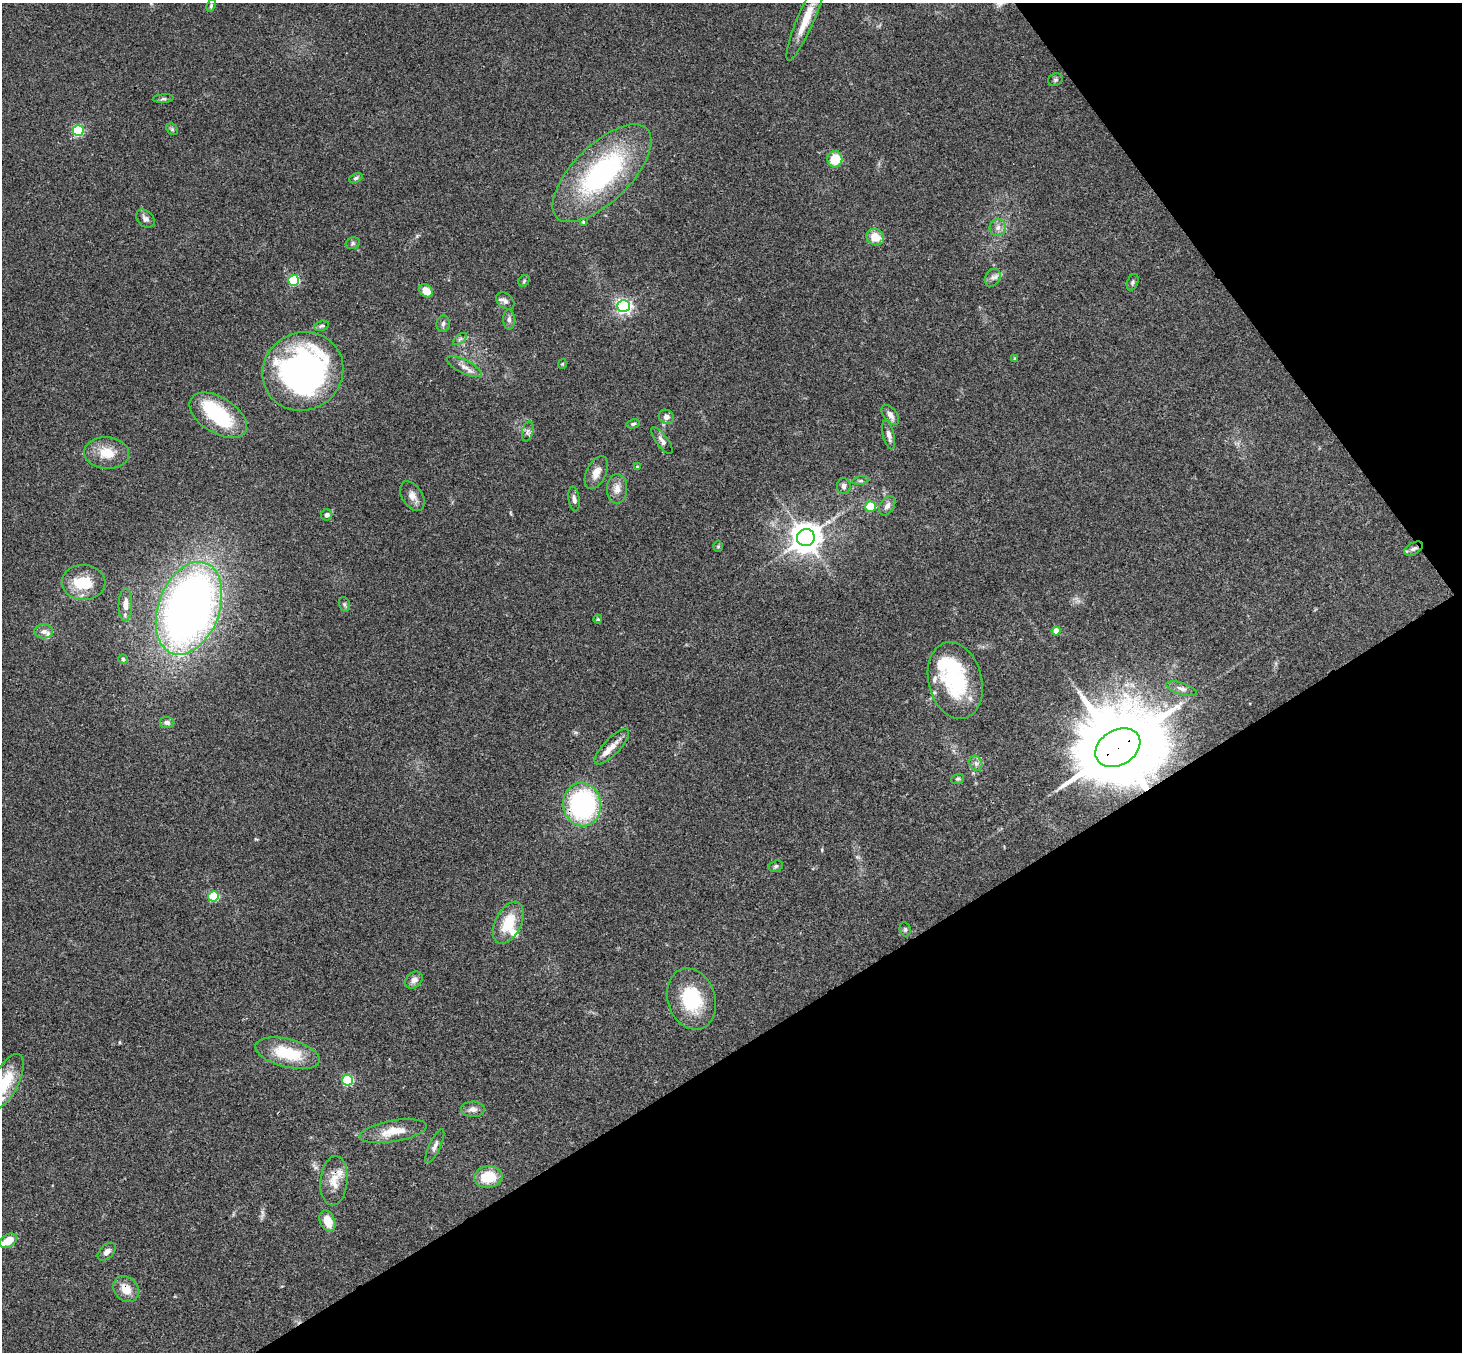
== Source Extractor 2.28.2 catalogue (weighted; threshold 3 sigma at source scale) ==
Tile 12 of 4 x 4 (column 4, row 3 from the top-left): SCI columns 4433-5892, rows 1681-3030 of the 5942 x 5923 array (HDU 1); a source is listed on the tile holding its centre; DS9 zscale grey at full resolution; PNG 1464 x 1354 px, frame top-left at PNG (2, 3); each listed source drawn as its Kron ellipse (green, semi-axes under 4 px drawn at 4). Shown black and unused: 30% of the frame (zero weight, under 3 of 4 exposures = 6% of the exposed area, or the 3 px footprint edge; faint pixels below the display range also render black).
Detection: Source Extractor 2.28.2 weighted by HDU 2 'WHT'; one run over the whole footprint, this tile lists its part. Background 0.168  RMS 0.0077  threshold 0.0348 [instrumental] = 3 sigma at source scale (4.5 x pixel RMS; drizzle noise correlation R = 1.50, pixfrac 1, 0.05/0.05 arcsec/px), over >= 5 px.
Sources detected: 93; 2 inside a brighter object's white glare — neither listed nor drawn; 7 inside a brighter listed object's ellipse — not listed separately; the other 84 listed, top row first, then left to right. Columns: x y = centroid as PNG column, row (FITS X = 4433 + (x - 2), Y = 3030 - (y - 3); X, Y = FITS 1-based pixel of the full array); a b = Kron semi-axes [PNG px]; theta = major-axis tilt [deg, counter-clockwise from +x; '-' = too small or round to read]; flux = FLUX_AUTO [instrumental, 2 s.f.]
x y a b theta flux
211 6 6 4 65 1.2
806 19 45 8 67 19
1055 80 8 6 18 1.7
163 99 10 4 4 1.9
172 129 6 5 - 1.3
78 130 5 5 - 84
835 159 8 7 - 19
602 173 63 28 45 140
356 178 7 4 21 1.4
145 219 10 7 -43 3.6
583 222 4 4 - 0.84
998 228 8 8 - 4
875 237 9 8 - 12
353 243 7 5 16 1.7
993 278 9 7 58 3.2
294 280 5 5 - 75
524 281 6 5 - 1.4
1133 282 9 5 69 1.6
426 291 7 6 - 12
505 301 10 7 -40 2.8
624 306 6 6 - 230
509 320 10 6 -89 2.5
443 324 8 7 - 2.3
321 326 7 5 16 1.7
460 339 8 4 37 1.8
1015 359 4 4 - 1.4
562 364 5 4 - 0.8
464 367 19 6 -27 5.3
303 371 41 39 32 260
218 415 32 18 -31 55
890 415 11 6 -54 4.4
666 417 8 7 - 3.6
633 424 7 4 11 1.4
528 431 10 5 77 2.3
889 435 15 5 -77 4.2
662 441 16 6 -54 3.4
107 453 22 16 -4 16
637 467 4 3 - 0.76
596 473 17 10 64 7.4
861 481 8 4 8 1.6
844 486 8 7 - 2.8
617 489 14 10 88 6.5
412 496 16 10 -56 5.9
574 499 12 5 -82 2.8
887 506 10 7 58 3.8
870 507 5 5 - 32
327 515 6 5 - 2.6
806 538 9 8 - 1300
718 546 5 4 - 0.95
1413 549 10 5 27 3
83 582 22 17 -3 24
344 604 7 5 -72 1.6
125 605 16 7 88 7.1
189 608 48 30 69 580
598 619 4 4 - 0.83
44 631 9 7 3 3.5
1056 631 4 4 - 9.1
123 659 5 5 - 1.7
955 681 39 26 -76 68
1182 689 16 6 -17 3.6
167 722 7 5 -5 2.6
612 747 23 8 46 9
1118 748 24 17 30 12000
976 763 8 6 -69 2.8
958 779 6 5 - 1.2
582 805 22 19 -84 130
776 866 7 5 16 1.4
213 896 5 5 - 51
508 923 22 13 63 24
905 929 7 5 -76 1.4
414 980 10 7 43 4.8
691 999 31 24 -71 43
288 1053 33 14 -14 35
347 1080 5 5 - 65
6 1082 30 12 63 26
473 1109 12 7 -2 4.2
393 1131 34 10 10 15
435 1146 18 5 65 3.7
488 1177 14 10 7 24
334 1181 25 13 84 13
327 1221 11 7 -66 14
8 1241 9 6 33 13
107 1252 11 6 44 3.9
126 1289 14 11 -47 10
Overlapping masked pixels (flux is a lower limit): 5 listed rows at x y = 1413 549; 1118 748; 582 805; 334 1181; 126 1289
Isophote crosses this tile's border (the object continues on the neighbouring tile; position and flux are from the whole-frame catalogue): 2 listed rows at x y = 806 19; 6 1082